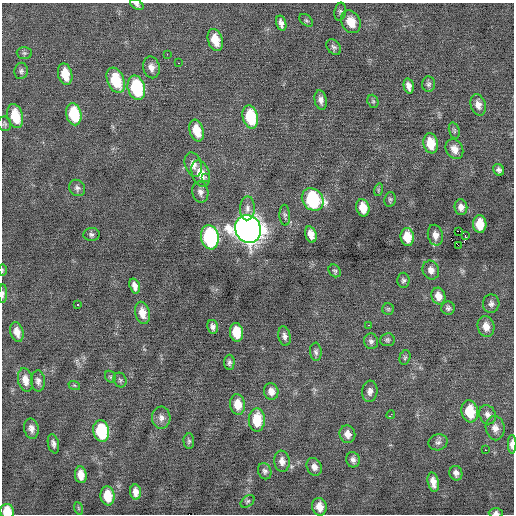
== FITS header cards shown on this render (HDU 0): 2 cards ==
NAXIS1  =                  512 / Axis length
NAXIS2  =                  512 / Axis length

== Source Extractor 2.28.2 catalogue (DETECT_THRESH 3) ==
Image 512 x 512 px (HDU 0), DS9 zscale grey, 1 PNG px = 1 image px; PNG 516 x 516 px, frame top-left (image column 1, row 512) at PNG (2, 3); each listed source drawn as its Kron ellipse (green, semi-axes under 4 px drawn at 4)
Background -0.0468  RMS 0.8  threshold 2.41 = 3 sigma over >= 5 px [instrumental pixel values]
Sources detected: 110; all 110 listed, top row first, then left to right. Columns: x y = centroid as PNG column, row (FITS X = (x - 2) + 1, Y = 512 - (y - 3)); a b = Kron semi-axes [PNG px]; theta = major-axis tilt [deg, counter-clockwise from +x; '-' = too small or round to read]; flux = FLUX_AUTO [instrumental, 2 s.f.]
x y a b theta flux
137 5 7 4 -33 130
340 12 9 5 81 110
306 20 8 5 -39 100
351 22 12 9 -62 740
281 23 8 5 -75 240
215 40 11 7 -73 860
334 47 9 6 -50 150
24 53 7 6 - 120
167 54 3 2 - 52
178 63 2 2 - 71
151 67 11 8 -77 360
21 71 8 6 80 150
65 74 11 7 -77 1100
116 80 13 8 -68 2300
429 84 8 6 87 140
409 86 8 5 -78 270
136 88 12 8 -75 4000
321 100 10 6 -78 250
373 101 7 5 -69 89
478 105 11 7 -74 370
74 114 11 7 -77 2600
15 116 12 7 -75 1400
250 117 11 7 -77 2400
5 124 7 6 - 110
197 130 11 7 -72 1000
454 130 8 5 -72 100
431 143 10 7 -80 1000
454 149 10 8 -60 440
193 164 12 8 -73 370
499 170 6 5 - 160
201 173 14 8 -71 860
206 177 3 2 - 220
77 188 8 7 - 170
378 190 6 4 73 82
200 192 10 8 -78 270
313 199 12 10 -50 5100
390 199 7 5 76 100
461 207 8 6 -84 280
247 208 12 7 88 310
363 208 9 6 -77 750
285 215 10 5 -86 130
480 224 9 6 -87 960
248 229 14 12 -64 64000
459 231 4 2 - 2600
91 234 8 6 -3 150
311 234 8 5 -74 460
435 235 10 7 -78 360
465 235 3 2 - 220
210 237 12 9 -79 7000
407 237 9 6 -84 940
458 245 2 2 - 4100
2 270 6 4 -90 63
431 270 9 8 - 300
335 271 7 5 -50 100
403 280 7 6 - 130
135 286 8 5 -72 290
3 294 9 4 87 140
438 296 8 6 -73 530
78 304 3 3 - 73
491 304 9 8 - 210
448 308 6 6 - 150
388 309 6 6 - 83
142 313 11 7 -76 620
369 325 3 2 - 91
486 326 10 8 -78 480
213 327 7 5 -79 190
17 332 10 6 -75 490
237 332 9 6 -81 1300
284 336 10 6 -79 210
387 340 7 6 - 120
371 341 8 7 - 170
316 352 9 5 -86 150
405 357 7 5 74 100
229 362 7 5 90 130
110 377 6 5 - 78
25 380 12 7 -79 490
120 380 7 6 - 120
38 381 10 7 -85 240
74 385 6 3 -18 73
271 391 8 7 - 350
370 391 11 7 84 270
237 404 10 7 -82 790
470 411 11 8 -81 1500
391 415 4 2 - 200
487 415 10 8 -68 270
161 418 11 9 -87 300
257 420 11 8 90 1600
495 428 12 9 -81 400
31 429 10 7 -79 300
101 431 11 8 -80 3200
347 434 9 8 - 390
189 441 8 5 -88 110
438 442 9 8 - 190
53 444 10 5 -77 190
512 444 9 4 89 400
485 450 2 2 - 270
353 460 8 6 -74 210
282 461 10 7 -83 350
314 467 9 7 -61 290
265 471 8 6 -68 160
456 473 7 6 - 230
81 475 8 5 -83 570
433 482 10 5 -78 420
136 492 7 5 -84 370
107 496 9 7 -85 1100
248 501 8 5 39 100
319 507 9 7 -78 520
78 508 6 4 -71 70
7 511 7 7 - 1000
496 513 7 5 -1 150
At the frame edge (FLAGS 8, measured only in part): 6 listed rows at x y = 137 5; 2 270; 3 294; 512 444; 7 511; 496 513